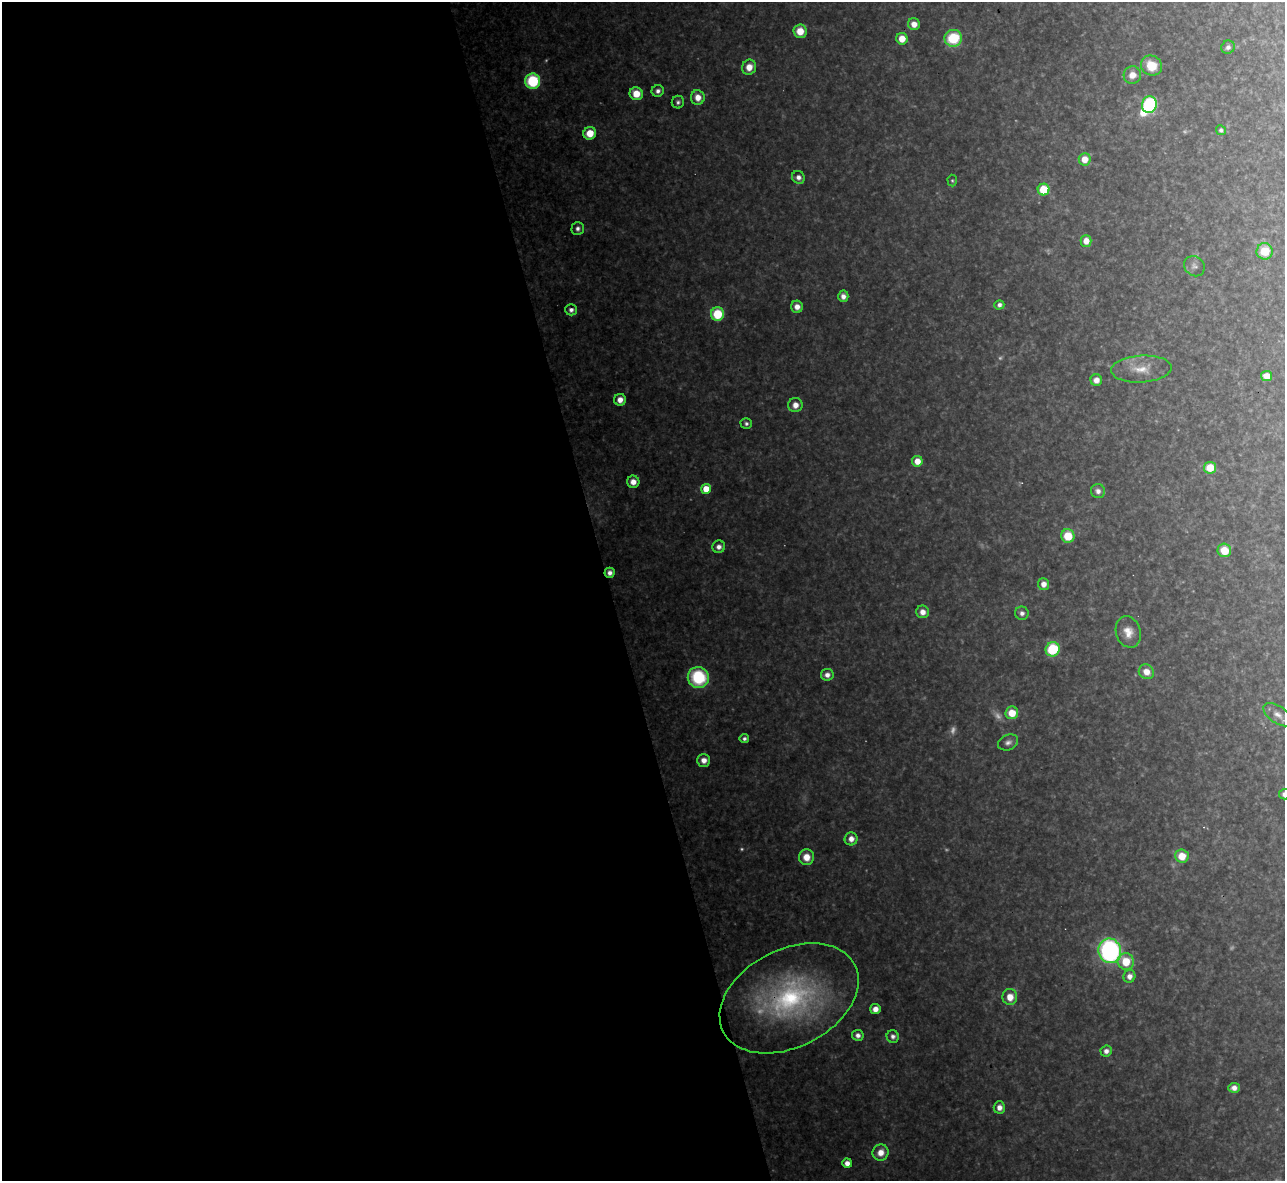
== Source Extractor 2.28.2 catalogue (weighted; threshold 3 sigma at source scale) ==
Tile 9 of 4 x 4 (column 1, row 3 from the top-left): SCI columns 1-1283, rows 1320-2498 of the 5133 x 5115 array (HDU 1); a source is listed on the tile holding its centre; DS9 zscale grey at full resolution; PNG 1287 x 1183 px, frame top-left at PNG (2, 2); each listed source drawn as its Kron ellipse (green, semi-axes under 4 px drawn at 4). Shown black and unused: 47% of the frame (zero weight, under 3 of 4 exposures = <1% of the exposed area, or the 3 px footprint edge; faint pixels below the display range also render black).
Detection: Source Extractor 2.28.2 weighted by HDU 2 'WHT'; one run over the whole footprint, this tile lists its part. Background 0.317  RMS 0.019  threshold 0.0876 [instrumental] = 3 sigma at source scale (4.5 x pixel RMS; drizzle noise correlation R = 1.50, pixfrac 1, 0.05/0.05 arcsec/px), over >= 5 px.
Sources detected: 83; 8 too faint to see at this stretch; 1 inside a brighter object's white glare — neither listed nor drawn; the other 74 listed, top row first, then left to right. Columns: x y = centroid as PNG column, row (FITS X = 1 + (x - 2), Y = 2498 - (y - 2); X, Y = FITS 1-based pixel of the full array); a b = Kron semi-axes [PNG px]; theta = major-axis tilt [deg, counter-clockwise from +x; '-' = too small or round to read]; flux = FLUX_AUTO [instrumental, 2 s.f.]
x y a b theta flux
914 24 6 6 - 19
800 31 7 6 - 32
953 38 9 8 - 97
902 39 6 5 - 29
1228 47 7 6 - 7.7
1151 66 11 9 -33 48
749 67 7 7 - 23
1132 75 9 8 - 21
533 81 7 7 - 140
658 91 6 5 - 8.1
636 94 7 6 - 35
698 97 7 7 - 22
678 102 6 6 - 5.5
1149 104 8 7 - 210
1221 130 5 5 - 4.6
590 133 6 6 - 37
1085 159 6 6 - 28
798 177 7 6 - 10
952 180 6 4 -87 3
1044 190 6 6 - 70
578 228 6 6 - 8.5
1086 241 6 5 - 21
1265 251 8 8 - 46
1194 266 11 9 -43 8.9
843 296 6 5 - 12
999 305 5 4 - 6.9
797 307 6 6 - 16
571 310 6 6 - 8.4
717 314 7 6 - 80
1141 369 30 13 3 40
1267 376 5 5 - 21
1096 380 6 5 - 16
620 400 6 6 - 16
795 405 7 7 - 17
746 424 6 5 - 5.3
917 461 5 5 - 24
1210 468 6 6 - 38
633 482 6 6 - 18
706 489 5 5 - 41
1098 491 7 7 - 10
1068 536 7 6 - 51
719 547 6 6 - 11
1224 550 7 6 - 39
610 573 5 5 - 9.7
1043 584 6 5 - 15
923 612 6 6 - 16
1022 613 6 6 - 9.7
1128 632 16 12 -73 25
1053 649 7 7 - 110
1146 672 8 7 - 21
827 675 6 6 - 11
698 677 11 10 - 140
1012 713 6 6 - 36
1278 715 16 8 -34 16
744 739 4 4 - 5.5
1008 742 10 7 22 9.1
704 760 6 6 - 16
1284 794 5 5 - 8.5
851 839 6 6 - 15
1182 856 6 6 - 36
806 857 8 7 - 26
1110 951 12 11 - 400
1126 962 8 8 - 46
1129 976 6 6 - 13
1010 997 8 7 - 26
789 998 74 49 27 440
875 1009 5 5 - 16
858 1035 6 5 - 9.4
893 1036 6 6 - 8.1
1106 1051 5 5 - 10
1234 1088 6 5 - 13
999 1107 6 5 - 13
881 1152 8 8 - 23
847 1163 5 4 - 14
Overlapping masked pixels (flux is a lower limit): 2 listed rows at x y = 610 573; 789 998
Isophote crosses this tile's border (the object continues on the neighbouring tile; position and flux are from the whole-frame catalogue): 1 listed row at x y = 1284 794